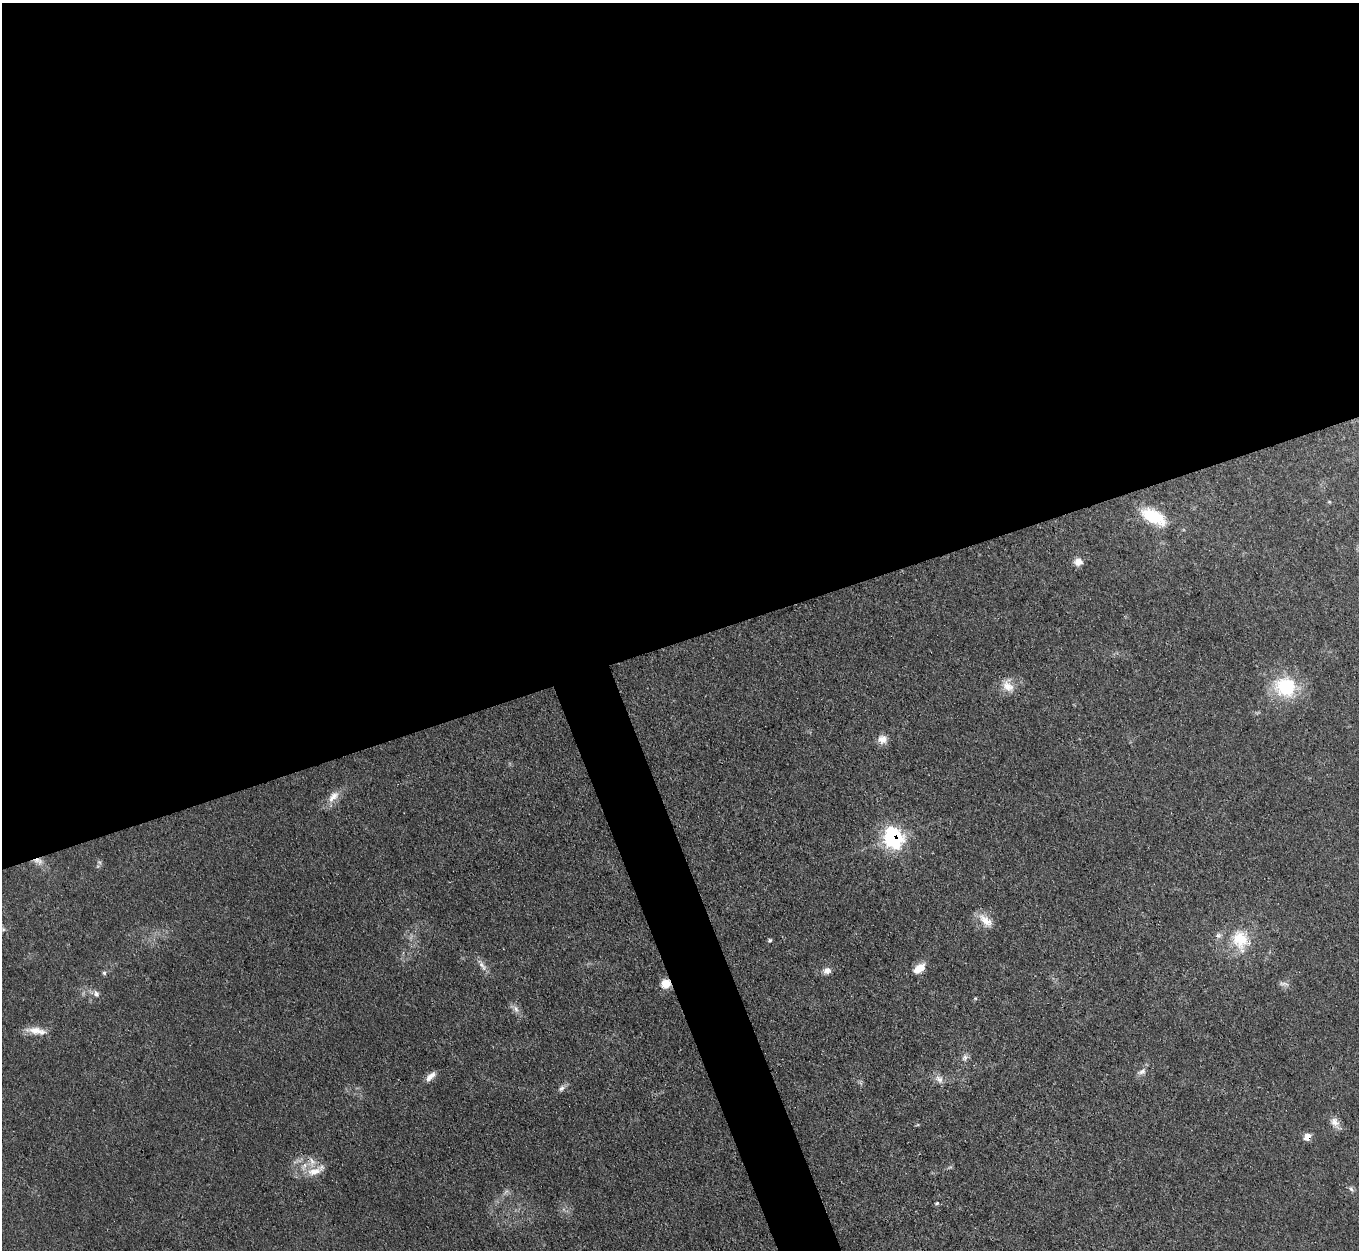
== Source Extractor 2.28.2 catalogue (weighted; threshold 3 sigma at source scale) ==
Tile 2 of 4 x 4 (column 2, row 1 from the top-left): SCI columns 1359-2715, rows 4021-5268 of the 5432 x 5415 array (HDU 1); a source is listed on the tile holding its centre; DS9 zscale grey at full resolution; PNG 1361 x 1252 px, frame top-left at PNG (2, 3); no overlay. Shown black and unused: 53% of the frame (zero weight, under 3 of 4 exposures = <1% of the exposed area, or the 3 px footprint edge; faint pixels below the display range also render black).
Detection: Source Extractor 2.28.2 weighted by HDU 2 'WHT'; one run over the whole footprint, this tile lists its part. Background 0.0638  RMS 0.0063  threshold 0.0284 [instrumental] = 3 sigma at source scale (4.5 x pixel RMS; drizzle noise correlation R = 1.50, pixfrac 1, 0.05/0.05 arcsec/px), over >= 5 px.
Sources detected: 37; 2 too faint to see at this stretch — not listed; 4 inside a brighter listed object's ellipse — not listed separately; the other 31 listed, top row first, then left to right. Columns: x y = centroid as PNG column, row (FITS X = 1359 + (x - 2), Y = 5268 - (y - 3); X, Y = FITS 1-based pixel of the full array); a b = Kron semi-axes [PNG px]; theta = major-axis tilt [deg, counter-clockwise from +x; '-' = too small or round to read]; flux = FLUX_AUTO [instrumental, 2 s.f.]
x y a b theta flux
1153 516 31 14 -27 27
1078 562 11 10 - 4.7
1008 686 20 14 -62 8.8
1285 687 29 26 -15 38
882 739 12 11 - 5.2
333 796 20 10 47 7.3
893 838 9 9 - 180
38 861 14 8 -16 4.5
986 921 23 10 -43 8.2
770 940 5 4 - 1.2
1240 940 30 24 -72 26
482 966 17 7 -54 4.1
919 968 13 8 34 9.3
827 970 10 8 12 3.6
104 973 5 5 - 1.2
666 984 6 6 - 18
1284 984 15 4 -7 2.1
96 994 10 7 -58 2.7
975 998 5 4 - 0.69
516 1009 11 7 -58 3.5
35 1030 23 9 -5 8
965 1058 11 8 65 2.9
1142 1071 12 7 28 3.1
431 1076 15 7 44 4.5
939 1079 12 8 -48 3.9
561 1088 9 6 43 2.4
1335 1122 16 10 -56 5
1307 1137 8 7 - 5.7
314 1171 22 11 20 9.8
1351 1189 7 4 -45 1.5
937 1203 5 5 - 0.92
Overlapping masked pixels (flux is a lower limit): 4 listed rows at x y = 893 838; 38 861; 666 984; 1307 1137